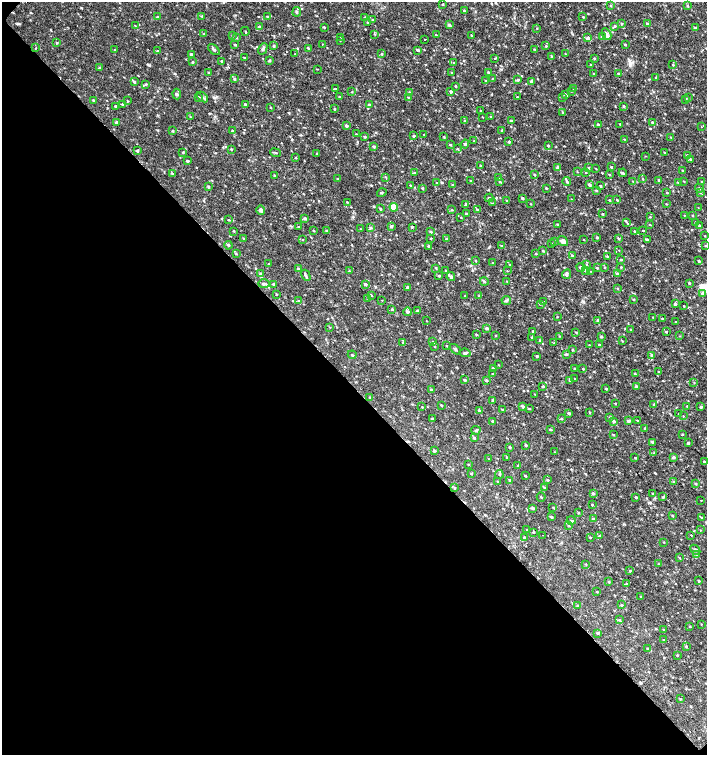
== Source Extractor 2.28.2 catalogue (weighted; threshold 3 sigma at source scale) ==
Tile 9 of 4 x 4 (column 1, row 3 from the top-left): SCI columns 226-1635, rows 1507-3011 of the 6023 x 6029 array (HDU 1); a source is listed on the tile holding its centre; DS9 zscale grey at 2 x 2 block average (1 PNG px = mean of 2 x 2 image px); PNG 709 x 757 px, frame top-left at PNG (2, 2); each listed source drawn as its Kron ellipse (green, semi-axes under 4 px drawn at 4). Shown black and unused: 49% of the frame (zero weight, under 2 of 3 exposures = <1% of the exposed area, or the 3 px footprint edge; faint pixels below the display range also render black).
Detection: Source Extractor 2.28.2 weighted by HDU 2 'WHT'; one run over the whole footprint, this tile lists its part. Background 0.0332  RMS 0.0036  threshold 0.0164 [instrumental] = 3 sigma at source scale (4.5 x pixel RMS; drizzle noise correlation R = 1.50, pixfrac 1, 0.0396/0.0396 arcsec/px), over >= 5 px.
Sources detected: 455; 4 cosmic-ray / hot-pixel residue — neither listed nor drawn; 4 inside a brighter listed object's ellipse — not listed separately; the other 447 listed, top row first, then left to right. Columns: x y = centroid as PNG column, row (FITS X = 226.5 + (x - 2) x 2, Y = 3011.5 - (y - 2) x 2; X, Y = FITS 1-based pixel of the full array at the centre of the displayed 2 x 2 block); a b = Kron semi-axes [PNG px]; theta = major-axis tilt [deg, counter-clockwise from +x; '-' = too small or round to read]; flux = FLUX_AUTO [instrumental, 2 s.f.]
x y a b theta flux
443 4 3 2 - 0.55
610 6 4 3 - 0.73
687 6 3 2 - 0.83
464 11 3 3 - 0.58
297 12 4 3 - 1.3
201 16 4 2 - 0.61
157 17 3 2 - 0.65
267 17 3 2 - 0.73
365 17 2 2 - 0.62
583 17 2 2 - 0.57
373 20 3 2 - 0.76
368 22 3 2 - 0.71
622 23 3 2 - 0.59
647 24 3 3 - 1.4
449 25 4 3 - 1.8
135 26 3 2 - 0.38
615 26 4 3 - 0.94
259 27 4 3 - 1
324 27 3 2 - 0.57
537 28 2 2 - 0.44
695 28 4 3 - 0.93
245 31 4 2 - 0.5
204 34 3 2 - 0.39
375 34 3 2 - 0.57
606 34 6 4 -63 2.1
436 35 3 2 - 0.57
472 35 2 2 - 0.68
232 36 3 2 - 0.45
341 37 3 2 - 0.38
602 37 3 3 - 0.99
236 38 3 2 - 0.64
588 38 4 4 - 2.4
425 39 2 2 - 0.94
340 40 3 2 - 0.39
56 42 3 2 - 0.54
235 44 3 2 - 0.72
322 44 2 2 - 0.44
625 45 3 2 - 0.66
274 46 4 2 - 0.68
546 46 3 2 - 0.49
36 48 2 2 - 1.8
308 48 3 3 - 0.71
263 49 6 3 61 1.5
534 49 3 2 - 0.55
114 50 3 2 - 0.6
214 50 7 3 -42 1.8
418 50 3 2 - 1.1
158 51 3 2 - 0.42
191 54 3 3 - 0.98
295 54 3 2 - 0.39
382 54 3 2 - 0.57
565 54 2 2 - 0.32
551 56 3 2 - 0.53
244 57 2 2 - 0.41
494 58 2 2 - 1.2
594 58 3 2 - 0.78
221 61 3 3 - 0.76
269 61 3 3 - 0.9
192 62 3 2 - 0.6
454 63 3 2 - 0.58
591 65 3 2 - 0.53
673 65 3 2 - 0.43
99 68 3 2 - 0.62
317 69 3 2 - 0.36
209 72 3 2 - 0.63
488 72 3 2 - 0.81
452 73 2 2 - 0.47
618 73 3 2 - 0.71
594 74 2 2 - 0.43
492 78 2 2 - 0.37
656 78 3 2 - 0.69
234 79 3 3 - 0.78
486 80 3 2 - 0.58
517 80 3 3 - 1.3
134 82 4 3 - 0.95
531 82 4 3 - 1.5
146 84 3 3 - 0.68
455 86 3 2 - 0.71
335 89 3 3 - 0.74
574 89 3 2 - 0.51
571 91 3 2 - 0.51
352 92 3 2 - 0.38
409 92 3 2 - 0.52
451 92 3 3 - 1
177 94 5 4 - 1.7
565 95 4 2 - 1.1
339 96 2 2 - 0.49
199 97 3 2 - 0.7
203 97 6 2 -42 1.1
408 97 3 2 - 0.5
517 97 2 2 - 0.4
562 97 3 2 - 0.45
689 98 3 2 - 0.46
686 99 3 2 - 0.66
93 100 3 2 - 0.59
127 101 3 2 - 0.48
122 104 3 2 - 0.76
245 104 3 3 - 0.77
369 105 3 2 - 0.67
116 106 3 3 - 0.77
623 106 3 3 - 0.97
271 108 2 2 - 0.39
335 109 3 2 - 0.63
481 111 2 2 - 0.67
563 112 3 2 - 0.6
491 116 3 2 - 0.55
190 117 3 2 - 0.47
483 117 2 2 - 0.37
465 121 3 2 - 0.52
511 121 3 3 - 0.98
116 122 3 3 - 0.84
652 122 3 2 - 0.67
620 124 2 2 - 0.68
598 125 3 3 - 1.2
346 126 3 3 - 1.4
701 127 2 2 - 0.41
172 130 3 2 - 0.66
502 130 2 2 - 0.66
232 131 3 2 - 0.71
356 134 2 2 - 0.42
424 135 3 2 - 0.37
414 136 3 2 - 0.73
365 137 3 2 - 0.71
444 137 4 2 - 0.46
671 137 3 2 - 0.46
624 139 2 2 - 0.37
474 141 2 2 - 0.36
509 142 3 2 - 0.98
450 144 3 3 - 0.82
465 144 4 3 - 1.2
548 145 2 2 - 0.74
374 146 3 3 - 0.86
231 149 3 3 - 0.58
458 149 3 2 - 0.56
137 151 4 2 - 0.86
183 152 3 3 - 0.54
665 152 3 2 - 0.52
276 153 5 2 - 0.75
317 154 3 2 - 0.64
687 155 3 2 - 0.7
645 156 3 2 - 0.32
296 158 3 2 - 0.49
690 159 3 3 - 0.98
187 161 3 2 - 0.73
481 166 3 2 - 0.92
558 167 4 3 - 1.4
611 167 2 2 - 0.84
588 168 3 3 - 0.77
596 168 3 2 - 0.36
682 171 2 2 - 0.86
577 172 3 2 - 0.44
585 172 2 2 - 0.45
415 173 4 3 - 0.81
623 173 4 2 - 1.1
172 174 3 3 - 0.75
274 175 3 2 - 0.5
534 175 2 2 - 0.78
609 175 4 2 - 0.56
386 177 3 2 - 0.5
499 177 3 2 - 0.39
338 179 3 2 - 0.59
643 179 3 2 - 0.52
659 180 2 2 - 0.71
470 181 3 2 - 0.51
567 181 4 3 - 1.1
633 181 3 2 - 0.38
684 181 3 2 - 0.44
702 181 2 2 - 0.48
499 182 3 2 - 0.47
678 182 3 3 - 0.92
437 183 3 2 - 0.4
410 185 3 2 - 0.47
453 185 3 3 - 1
589 185 4 3 - 1.2
208 186 3 2 - 0.51
600 186 3 2 - 0.76
423 188 3 2 - 0.72
546 188 3 2 - 0.67
699 188 5 3 - 1
596 190 3 3 - 0.83
382 193 5 2 - 0.72
667 193 3 2 - 0.52
701 193 3 3 - 0.81
489 198 4 3 - 1.3
522 198 2 2 - 1.1
571 199 3 2 - 0.3
507 200 2 2 - 0.54
609 200 2 2 - 0.56
617 200 3 2 - 0.61
347 202 3 2 - 0.56
492 203 3 2 - 0.4
530 204 2 2 - 0.39
666 204 2 2 - 0.44
465 205 4 3 - 0.79
394 207 4 4 - 9.1
380 208 3 3 - 0.82
698 208 3 2 - 0.31
477 209 3 2 - 0.66
261 210 5 3 - 1.7
452 210 3 2 - 0.5
466 214 3 2 - 0.85
602 214 3 2 - 0.62
684 215 2 2 - 0.32
692 215 2 2 - 0.49
461 217 2 2 - 0.48
650 217 3 2 - 0.49
305 218 4 3 - 1.2
228 220 3 2 - 0.48
627 222 3 2 - 0.64
696 222 3 2 - 0.56
557 224 3 2 - 0.57
650 224 3 2 - 0.53
391 226 4 3 - 1.1
700 226 3 2 - 0.91
298 227 3 2 - 0.62
412 227 4 2 - 0.62
371 228 3 3 - 1
361 229 3 2 - 0.34
314 230 3 2 - 0.47
327 230 3 3 - 0.69
643 230 3 2 - 0.68
234 231 3 2 - 0.43
635 231 2 2 - 0.6
431 232 3 3 - 0.83
705 236 3 2 - 0.34
597 237 3 3 - 0.84
430 238 2 2 - 0.76
244 239 3 2 - 0.54
302 239 3 2 - 0.37
447 239 3 3 - 1
619 239 3 2 - 0.59
584 240 3 2 - 0.38
647 240 3 3 - 0.9
555 241 3 2 - 0.52
563 241 6 4 -37 2.8
552 244 3 2 - 0.46
228 245 4 2 - 0.94
429 246 3 3 - 0.81
502 246 3 2 - 0.84
705 246 3 2 - 0.46
619 250 2 2 - 0.32
543 251 4 3 - 0.95
236 254 3 2 - 0.58
536 254 2 2 - 0.59
572 256 3 2 - 0.71
608 257 4 2 - 0.95
621 259 3 3 - 0.7
476 261 3 2 - 0.5
699 261 2 2 - 0.91
492 263 3 2 - 0.52
269 264 3 2 - 0.59
510 265 4 2 - 0.47
586 265 3 2 - 0.75
581 267 4 4 - 1.6
605 267 3 2 - 0.52
621 267 3 2 - 0.51
436 268 3 2 - 0.55
597 268 3 2 - 0.57
298 269 3 3 - 0.88
446 270 3 2 - 0.52
585 270 4 3 - 1.1
349 271 3 2 - 0.47
507 271 2 2 - 0.38
590 271 3 2 - 0.4
617 273 4 3 - 0.87
260 274 4 3 - 1.1
566 274 5 3 - 1.7
306 275 6 3 -61 1.2
439 276 3 2 - 1
451 276 4 4 - 1.6
484 281 4 3 - 0.91
507 281 3 2 - 0.54
689 283 3 3 - 0.72
264 284 6 3 0 1.6
273 284 3 3 - 0.64
365 284 3 3 - 1
408 287 3 3 - 1.1
618 288 3 2 - 0.47
703 293 4 3 - 1.5
276 294 3 2 - 0.55
371 295 3 2 - 0.6
465 296 2 2 - 0.68
479 296 3 3 - 0.64
367 298 3 2 - 0.57
634 299 3 3 - 0.84
382 300 3 2 - 0.31
506 300 5 4 - 1.4
298 301 3 2 - 0.57
543 302 3 2 - 0.59
540 304 3 2 - 0.5
675 304 3 3 - 1.3
684 306 2 2 - 0.49
392 309 3 2 - 0.62
418 310 3 2 - 0.91
408 312 4 4 - 1.3
557 317 3 2 - 0.35
653 317 2 2 - 0.5
662 318 2 2 - 0.65
598 320 3 2 - 0.85
426 321 2 2 - 0.34
676 321 2 2 - 0.42
330 327 3 2 - 0.37
487 328 4 3 - 1.3
631 330 3 2 - 0.84
533 331 2 2 - 0.57
576 332 3 2 - 0.55
666 332 2 2 - 0.81
476 334 3 2 - 0.67
496 336 2 2 - 0.45
559 336 3 2 - 0.49
601 336 4 3 - 0.76
680 336 3 2 - 0.35
532 337 3 3 - 0.62
540 341 3 3 - 0.78
622 341 3 2 - 0.54
433 342 4 3 - 0.91
403 343 3 2 - 0.47
554 343 2 2 - 0.53
589 345 2 2 - 0.36
599 345 3 2 - 0.83
435 346 3 2 - 0.61
447 346 3 2 - 0.44
455 349 6 2 -39 1
572 350 2 2 - 0.72
465 353 6 3 -7 1.4
566 354 4 3 - 0.95
352 355 4 3 - 0.95
652 355 3 3 - 0.57
537 356 3 2 - 0.83
498 365 2 2 - 0.4
493 368 3 3 - 0.91
574 368 3 2 - 0.48
583 369 3 2 - 0.62
658 372 2 2 - 0.47
493 374 3 2 - 0.45
635 374 3 2 - 0.54
575 379 3 2 - 0.51
465 380 4 3 - 0.77
486 380 3 3 - 0.97
570 380 4 3 - 1.3
694 382 2 2 - 0.36
543 386 3 2 - 0.78
636 386 3 3 - 0.96
606 388 3 3 - 0.7
431 390 3 3 - 0.8
535 394 2 2 - 0.43
370 397 3 2 - 0.54
493 400 3 3 - 1.2
615 403 2 2 - 0.44
441 405 3 2 - 0.59
654 405 4 3 - 1.3
523 406 3 3 - 1
687 406 2 2 - 0.56
422 407 3 2 - 0.35
701 407 3 3 - 1.1
502 409 2 2 - 0.48
529 409 3 2 - 0.68
479 410 3 3 - 0.89
589 412 3 2 - 0.56
569 413 3 3 - 1.1
678 414 2 2 - 0.45
683 416 2 2 - 0.35
610 417 3 3 - 0.69
432 419 3 2 - 0.58
561 419 4 2 - 0.83
637 420 3 2 - 0.4
493 421 3 2 - 0.87
614 421 4 3 - 1.1
629 421 3 2 - 1.8
645 428 3 3 - 0.79
551 429 3 2 - 0.99
476 430 4 3 - 1.2
682 434 3 2 - 0.49
614 435 2 2 - 0.55
474 438 3 3 - 1.2
652 442 4 3 - 1.1
688 443 2 2 - 1.1
526 445 3 2 - 0.9
510 447 3 2 - 0.7
434 451 3 3 - 0.95
555 452 3 2 - 0.34
654 453 3 2 - 0.62
506 457 3 2 - 0.52
635 457 3 2 - 0.47
673 457 3 3 - 1.1
489 459 3 2 - 0.33
704 462 3 3 - 0.99
468 464 3 2 - 0.4
518 466 3 3 - 0.79
471 474 3 2 - 0.73
499 474 4 2 - 0.93
525 476 3 2 - 0.75
509 480 4 2 - 0.48
548 480 2 2 - 0.85
497 481 3 2 - 0.44
674 482 3 2 - 0.74
696 484 3 2 - 0.81
454 488 3 3 - 0.76
544 488 3 3 - 0.81
593 493 3 3 - 1.2
653 493 3 2 - 0.74
541 497 4 2 - 0.51
636 497 2 2 - 1
663 497 3 3 - 0.88
701 500 2 2 - 0.3
592 505 3 2 - 0.53
553 507 3 2 - 0.43
532 508 4 3 - 1.1
579 513 3 2 - 0.69
672 516 3 2 - 0.74
552 517 3 2 - 0.78
702 518 3 3 - 0.7
593 519 3 3 - 1
571 521 4 2 - 1.1
569 525 3 2 - 0.5
527 530 2 2 - 0.62
700 530 3 2 - 0.37
533 532 3 2 - 0.61
542 535 2 2 - 0.62
691 535 3 2 - 0.4
599 536 3 2 - 0.74
524 537 3 3 - 0.81
590 537 3 2 - 0.53
663 542 2 2 - 0.39
695 550 6 3 -46 1.2
697 554 4 3 - 1
679 558 3 2 - 0.51
586 564 3 2 - 0.43
658 564 3 2 - 0.5
630 571 3 2 - 0.6
699 581 2 2 - 0.87
609 582 3 2 - 0.68
627 583 3 3 - 0.53
597 592 2 2 - 0.61
641 596 3 2 - 0.8
577 605 3 2 - 0.61
621 605 3 2 - 0.62
619 620 3 2 - 0.68
701 624 2 2 - 0.38
690 626 2 2 - 0.51
663 629 3 2 - 0.38
597 633 3 3 - 0.87
663 640 2 2 - 0.4
686 646 3 3 - 0.92
648 648 3 2 - 0.66
677 655 2 2 - 0.58
680 699 2 2 - 0.56
Diffuse or blended objects may show on this block-average render without a row.